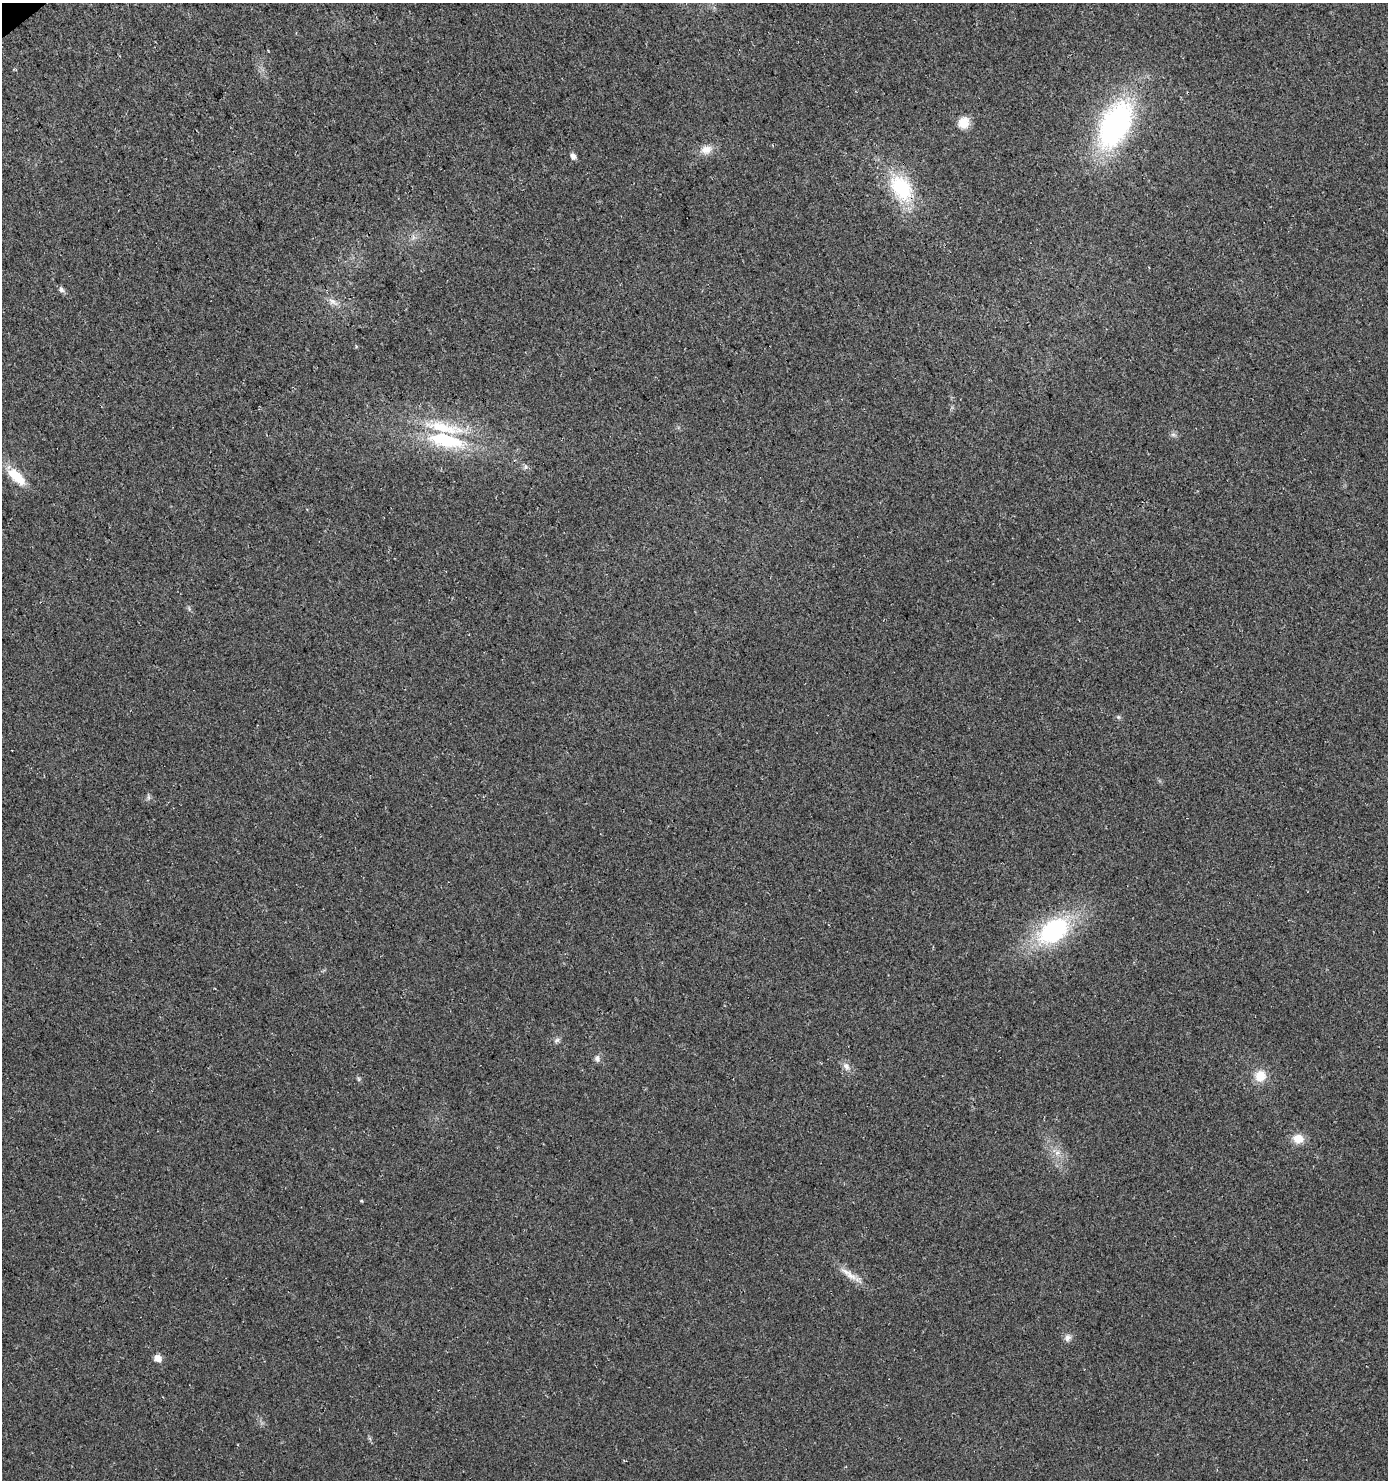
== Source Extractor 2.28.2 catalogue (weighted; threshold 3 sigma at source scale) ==
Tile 11 of 4 x 4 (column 3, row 3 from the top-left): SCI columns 2999-4384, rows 1525-3002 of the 5935 x 6014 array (HDU 1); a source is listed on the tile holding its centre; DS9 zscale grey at full resolution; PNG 1390 x 1482 px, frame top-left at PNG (2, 3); no overlay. Shown black and unused: <1% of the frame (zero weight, under 3 of 4 exposures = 5% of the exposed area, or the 3 px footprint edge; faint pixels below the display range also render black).
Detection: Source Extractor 2.28.2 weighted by HDU 2 'WHT'; one run over the whole footprint, this tile lists its part. Background 0.0241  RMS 0.007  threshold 0.0313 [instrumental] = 3 sigma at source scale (4.5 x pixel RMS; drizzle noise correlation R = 1.50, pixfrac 1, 0.0396/0.0396 arcsec/px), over >= 5 px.
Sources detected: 25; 1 inside a brighter listed object's ellipse — not listed separately; the other 24 listed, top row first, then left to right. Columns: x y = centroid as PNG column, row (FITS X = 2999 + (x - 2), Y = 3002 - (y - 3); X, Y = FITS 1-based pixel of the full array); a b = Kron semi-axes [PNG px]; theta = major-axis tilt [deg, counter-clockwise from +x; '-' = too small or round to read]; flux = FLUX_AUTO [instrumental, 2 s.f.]
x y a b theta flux
964 123 15 14 - 8.6
1115 125 50 28 63 150
706 150 16 11 14 7.1
573 156 6 5 - 3.3
901 188 30 19 -54 48
61 290 8 7 - 2.1
333 302 16 7 -33 4.8
1173 434 7 4 0 1.6
446 440 55 19 -13 56
525 467 7 5 50 1.6
17 477 26 11 -43 18
1118 717 6 4 -44 1.1
148 797 7 4 -71 1.3
1054 931 29 19 35 87
557 1040 8 6 32 2
597 1059 10 8 -90 2.5
846 1066 12 8 -54 4
1260 1076 13 13 - 11
359 1079 6 4 -89 1.1
1298 1139 10 8 -19 11
1057 1153 10 6 18 3.5
851 1276 33 8 -32 8.7
1067 1338 10 8 42 3.1
158 1358 8 7 - 5.3
Overlapping masked pixels (flux is a lower limit): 1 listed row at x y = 901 188
Unlisted compact peaks at least as high as the median listed source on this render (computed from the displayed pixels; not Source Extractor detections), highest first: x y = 361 1201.